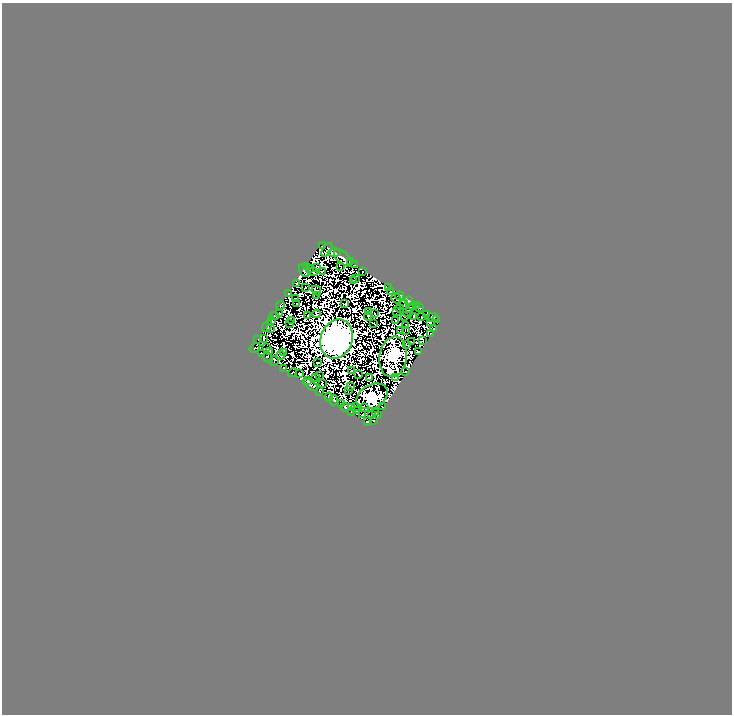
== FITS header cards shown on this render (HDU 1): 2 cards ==
NAXIS1  =                  730
NAXIS2  =                  712

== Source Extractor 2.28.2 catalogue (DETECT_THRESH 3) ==
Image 730 x 712 px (HDU 1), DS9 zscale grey, 1 PNG px = 1 image px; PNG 734 x 716 px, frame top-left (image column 1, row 712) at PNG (2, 3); each listed source drawn as its Kron ellipse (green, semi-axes under 4 px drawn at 4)
Background 1.67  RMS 7.7e-04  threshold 0.00231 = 3 sigma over >= 5 px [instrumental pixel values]
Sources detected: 189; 75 with non-positive FLUX_AUTO (blend fragments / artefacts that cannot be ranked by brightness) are neither listed nor drawn; the other 114 listed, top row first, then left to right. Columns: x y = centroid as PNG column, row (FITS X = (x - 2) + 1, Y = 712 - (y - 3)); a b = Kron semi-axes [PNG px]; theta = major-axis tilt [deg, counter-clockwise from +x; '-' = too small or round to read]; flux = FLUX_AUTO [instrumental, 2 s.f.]
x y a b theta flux
323 246 2 2 - 14
327 250 8 3 58 20
334 253 6 3 -1 60
343 258 11 5 -43 81
350 262 3 2 - 1
355 265 3 2 - 5
307 266 4 3 - 32
341 266 2 2 - 2.8
309 268 3 2 - 12
317 268 4 2 - 7.4
304 270 7 4 -64 5.7
322 271 4 2 - 0.92
313 272 4 2 - 14
362 272 2 2 - 10
355 278 3 2 - 1.7
353 281 4 2 - 4.8
297 283 3 2 - 24
305 287 2 2 - 5.9
389 287 3 2 - 7.8
316 290 5 3 - 9
390 292 2 2 - 14
288 293 3 2 - 12
317 295 3 2 - 1.5
400 296 4 3 - 2.4
396 298 5 2 - 5.3
295 299 3 2 - 6.9
409 301 3 3 - 21
296 304 3 2 - 1.9
345 304 4 2 - 10
404 304 5 2 - 1.2
280 305 4 4 - 19
416 305 2 2 - 8.4
413 306 3 2 - 3.3
399 308 4 2 - 9.8
419 308 4 3 - 37
409 309 4 2 - 11
368 311 2 2 - 4.9
397 311 2 2 - 4.2
408 312 5 2 - 2.2
280 313 3 2 - 10
316 314 4 2 - 16
375 314 4 2 - 12
426 314 4 2 - 5.5
274 316 5 2 - 34
308 316 3 2 - 7.8
368 316 4 2 - 14
404 316 2 2 - 3.5
414 316 3 3 - 6.6
422 317 2 2 - 5.2
432 317 6 4 5 5.7
292 320 3 2 - 7.1
436 320 3 2 - 7.5
271 321 4 2 - 30
396 321 3 2 - 2
430 322 4 2 - 2.6
290 323 2 2 - 2.2
374 323 3 2 - 4.7
406 325 4 2 - 6.4
267 326 6 4 57 53
270 329 4 2 - 2.1
434 329 3 2 - 18
401 330 2 2 - 11
406 330 3 2 - 4.3
431 333 2 2 - 6.2
264 338 3 2 - 14
258 339 3 2 - 6.1
337 339 20 15 71 130000
423 341 3 2 - 1.7
411 342 3 2 - 9.8
407 345 3 2 - 8.1
267 347 2 2 - 0.1
255 348 6 2 36 21
270 351 2 2 - 11
284 352 3 2 - 2.3
418 352 3 2 - 36
261 353 3 3 - 12
281 355 4 2 - 1.4
393 357 20 13 82 8700
268 358 5 3 - 11
274 361 5 2 - 25
317 362 3 2 - 8.5
284 368 3 2 - 20
352 370 3 2 - 4.7
406 372 3 2 - 10
293 373 5 2 - 5.7
300 374 4 3 - 7
359 374 4 2 - 11
319 375 2 2 - 3.1
315 377 3 2 - 6.9
370 377 3 2 - 10
395 378 3 2 - 4.7
308 381 3 2 - 4.6
322 384 3 2 - 6
311 385 8 3 -33 77
351 386 4 2 - 7.2
348 390 3 2 - 7.1
320 391 3 2 - 19
372 396 16 11 28 5600
329 397 4 3 - 33
334 400 5 4 - 12
341 403 2 2 - 15
355 406 3 2 - 2.2
345 407 4 2 - 30
351 407 2 2 - 8.7
364 407 4 2 - 10
382 407 3 2 - 1.5
357 411 4 3 - 2.7
351 412 2 2 - 5.2
376 412 2 2 - 8.1
371 414 4 2 - 7.9
363 415 2 2 - 7.4
378 416 3 2 - 11
374 421 3 2 - 15
367 422 3 2 - 3
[75 non-positive-flux detections neither listed nor drawn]